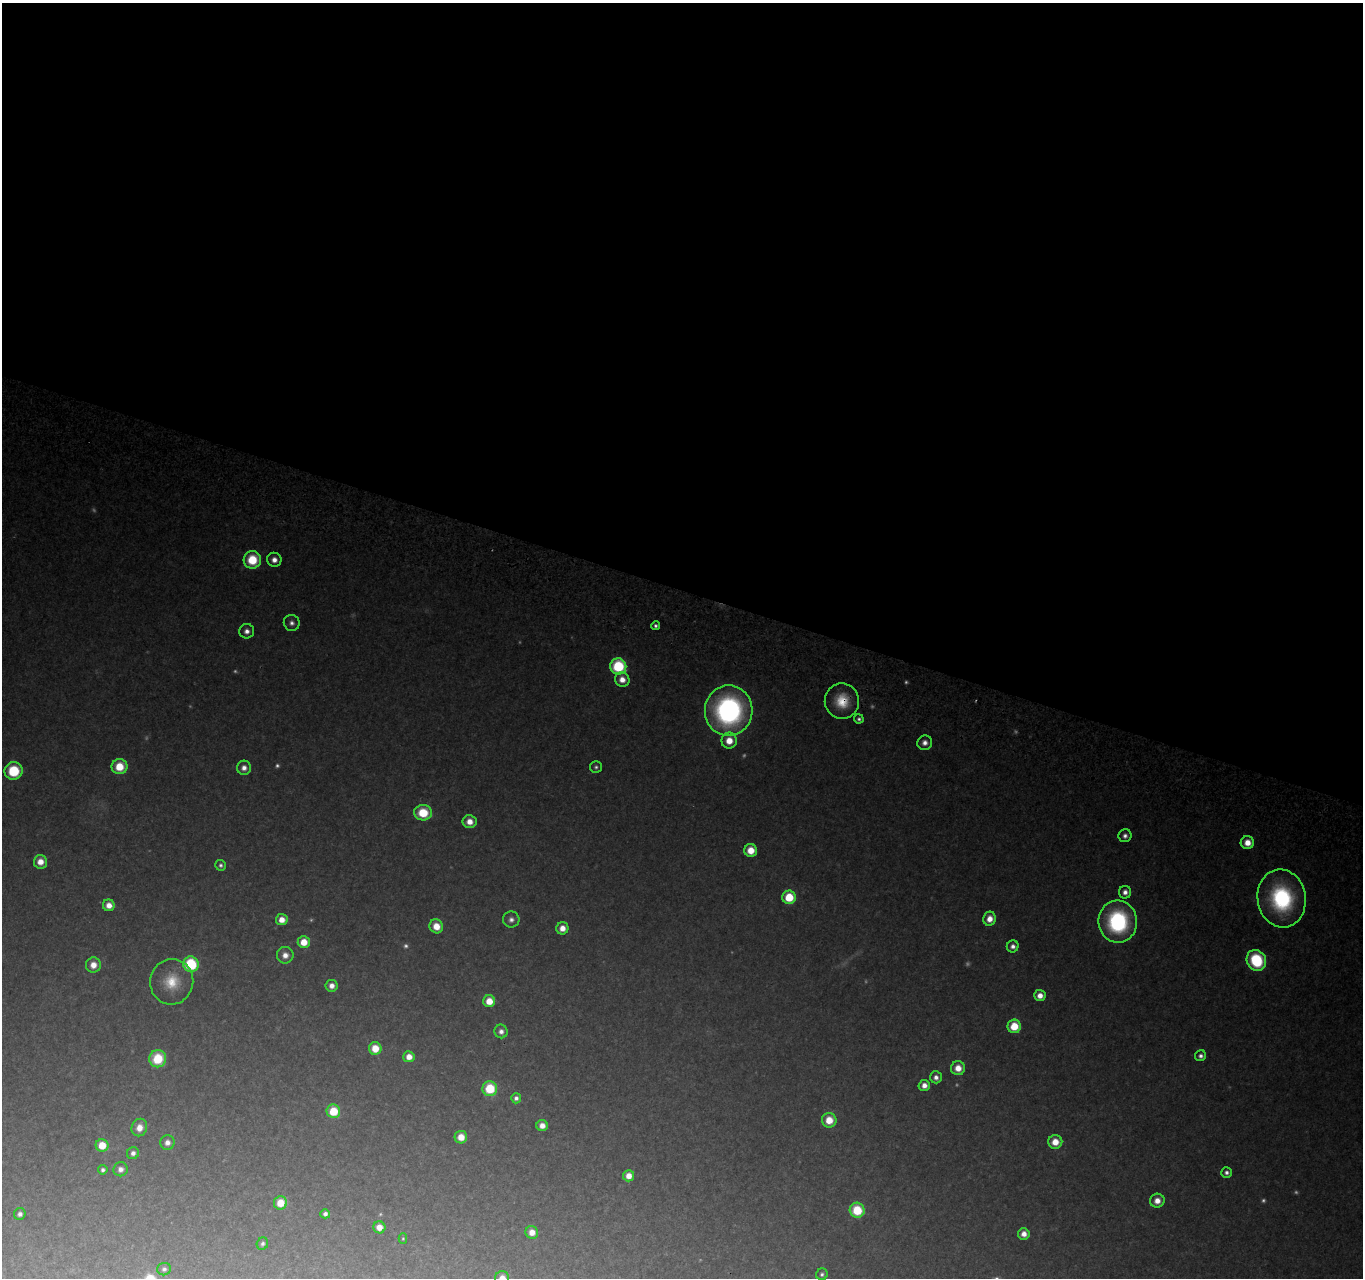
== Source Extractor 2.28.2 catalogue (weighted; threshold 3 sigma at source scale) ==
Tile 3 of 4 x 4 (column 3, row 1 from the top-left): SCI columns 2749-4109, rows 4105-5380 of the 5501 x 5715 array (HDU 1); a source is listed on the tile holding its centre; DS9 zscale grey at full resolution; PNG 1365 x 1280 px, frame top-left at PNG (2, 3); each listed source drawn as its Kron ellipse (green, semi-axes under 4 px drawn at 4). Shown black and unused: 46% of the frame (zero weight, under 2 of 3 exposures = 3% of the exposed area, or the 3 px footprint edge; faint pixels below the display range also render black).
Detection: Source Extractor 2.28.2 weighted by HDU 2 'WHT'; one run over the whole footprint, this tile lists its part. Background 0.176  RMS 0.013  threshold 0.0572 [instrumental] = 3 sigma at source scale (4.5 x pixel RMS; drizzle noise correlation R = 1.50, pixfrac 1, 0.0396/0.0396 arcsec/px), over >= 5 px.
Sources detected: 103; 23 too faint to see at this stretch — neither listed nor drawn; the other 80 listed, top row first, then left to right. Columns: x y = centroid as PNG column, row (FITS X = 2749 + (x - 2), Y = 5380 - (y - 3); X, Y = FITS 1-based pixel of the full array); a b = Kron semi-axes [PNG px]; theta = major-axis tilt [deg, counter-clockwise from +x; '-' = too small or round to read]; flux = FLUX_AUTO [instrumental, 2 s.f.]
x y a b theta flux
252 560 9 8 - 68
274 560 7 7 - 12
292 623 8 7 - 8
656 626 4 4 - 4.4
247 631 7 7 - 9.9
618 666 8 8 - 150
622 680 7 7 - 18
842 701 18 17 - 50
729 711 25 24 - 410
859 719 4 4 - 4.4
729 741 8 7 - 29
925 743 7 7 - 10
119 767 8 7 - 48
596 767 6 6 - 4.3
244 768 7 7 - 11
14 771 9 9 - 76
423 813 9 7 -3 61
469 822 7 6 - 19
1125 836 6 6 - 7.2
1247 843 7 6 - 24
751 850 6 6 - 29
40 862 7 6 - 21
221 865 5 5 - 4.7
1125 892 6 6 - 9.8
789 897 7 6 - 61
1282 898 29 24 -81 220
109 905 6 6 - 17
511 919 8 8 - 8.6
990 919 7 6 - 20
282 920 6 5 - 19
1118 922 21 19 -84 210
436 926 7 6 - 28
562 928 6 6 - 18
304 942 6 6 - 33
1013 946 6 6 - 8.2
285 955 8 8 - 15
1256 960 11 9 -60 120
191 964 8 7 - 120
93 965 7 7 - 19
172 982 23 21 78 54
332 986 6 6 - 12
1040 996 5 5 - 16
489 1001 6 6 - 31
1014 1026 7 6 - 49
501 1031 7 6 - 8.9
375 1048 6 6 - 33
1201 1056 5 5 - 7.1
409 1057 5 5 - 19
158 1059 8 8 - 78
958 1068 7 7 - 21
936 1077 6 6 - 8.8
924 1085 5 5 - 13
490 1089 7 7 - 73
516 1098 5 5 - 6.2
333 1111 7 6 - 54
829 1120 7 7 - 35
542 1125 5 5 - 14
139 1128 9 7 68 18
461 1137 6 6 - 22
167 1142 7 7 - 12
1055 1142 7 7 - 27
102 1145 6 6 - 39
133 1153 6 5 - 8.1
121 1169 7 7 - 10
103 1170 5 4 - 5.2
1227 1172 5 5 - 6.1
629 1176 5 5 - 18
1157 1201 7 7 - 17
280 1203 7 6 - 34
857 1210 7 7 - 69
20 1214 6 5 - 6.9
325 1214 5 4 - 6
379 1227 6 6 - 18
532 1232 6 6 - 19
1024 1234 6 5 - 14
403 1239 5 4 - 2.2
262 1244 6 5 - 4.9
164 1269 7 6 - 5
822 1274 6 5 - 4.7
502 1278 7 7 - 18
Overlapping masked pixels (flux is a lower limit): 1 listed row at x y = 842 701
Isophote crosses this tile's border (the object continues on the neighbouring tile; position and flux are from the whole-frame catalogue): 1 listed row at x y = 502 1278